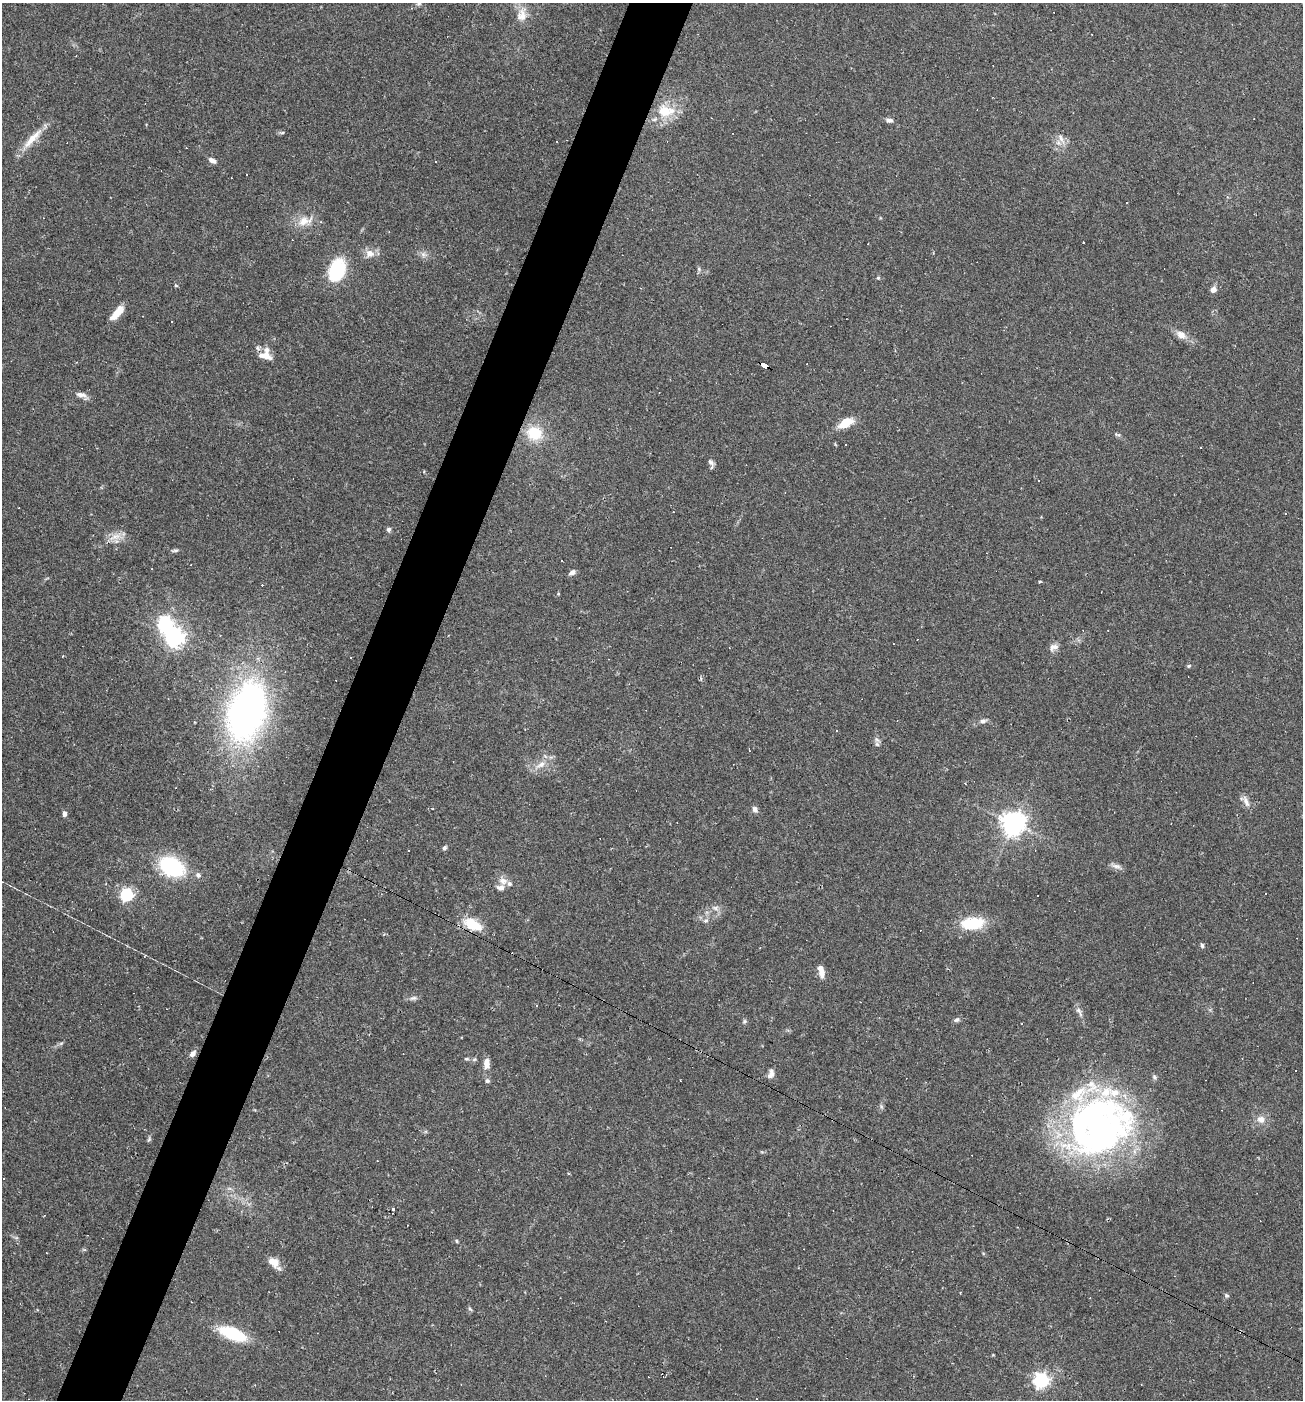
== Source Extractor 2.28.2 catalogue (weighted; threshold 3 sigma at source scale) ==
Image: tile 7 of 4 x 4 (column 3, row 2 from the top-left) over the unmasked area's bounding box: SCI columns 2737-4037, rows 2799-4196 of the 5606 x 5595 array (HDU 1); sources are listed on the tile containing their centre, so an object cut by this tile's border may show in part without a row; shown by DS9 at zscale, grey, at full resolution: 1 PNG px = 1 image px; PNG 1305 x 1402 px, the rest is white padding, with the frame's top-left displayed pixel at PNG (2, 3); no overlay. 5% of this frame is shown black and not used: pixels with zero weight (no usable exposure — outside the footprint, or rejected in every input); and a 3 px margin inside the footprint's outer edge (the drizzle kernel's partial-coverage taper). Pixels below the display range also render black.
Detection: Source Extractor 2.28.2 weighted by HDU 2 'WHT'; one run over the whole footprint, this tile lists its part. Background 0.109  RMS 0.0071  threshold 0.0318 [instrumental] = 3 sigma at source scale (4.5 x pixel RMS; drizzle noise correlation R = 1.50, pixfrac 1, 0.05/0.05 arcsec/px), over >= 5 px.
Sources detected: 133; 1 inside a brighter object's white glare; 30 cosmic-ray / hot-pixel residue — not listed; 12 inside a brighter listed object's ellipse — not listed separately; the other 90 listed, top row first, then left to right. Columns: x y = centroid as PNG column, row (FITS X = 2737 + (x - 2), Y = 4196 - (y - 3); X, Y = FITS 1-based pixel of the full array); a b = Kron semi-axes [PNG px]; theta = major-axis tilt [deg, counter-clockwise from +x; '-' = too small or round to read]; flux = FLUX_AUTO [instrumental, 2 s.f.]
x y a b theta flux
419 3 7 6 - 1.8
521 15 19 14 87 9.3
665 111 27 17 -4 20
889 120 9 5 -4 2.5
282 133 6 4 2 1
33 138 38 9 47 12
1061 138 17 6 -64 4.6
212 160 9 5 -32 3.2
246 175 2 2 - 0.7
305 221 24 12 15 11
1084 242 3 3 - 1.1
370 253 11 10 - 6.2
423 255 8 7 - 2.9
699 269 7 5 -50 1.4
337 270 24 16 69 39
878 278 5 4 - 0.88
176 286 6 3 -19 0.71
640 288 3 2 - 0.4
1213 289 8 7 - 3.7
117 313 19 7 48 10
171 321 3 3 - 1.3
1181 335 13 9 -33 6.1
266 356 18 8 -28 6.8
765 365 7 4 -27 68
82 395 17 7 -22 3.8
846 423 15 8 26 15
534 433 18 15 -24 23
1117 434 9 4 -12 1.4
846 445 2 2 - 0.63
1201 447 2 2 - 0.58
711 462 10 6 -45 2.1
1038 480 3 2 - 0.63
673 512 3 2 - 0.42
388 529 6 5 - 1.7
116 536 17 9 18 7.4
175 550 9 4 8 1.4
562 561 2 2 - 0.6
572 572 8 5 24 2.8
1040 582 4 3 - 0.74
558 594 4 4 - 0.72
175 638 7 7 - 370
1054 647 13 8 30 3.7
1189 666 6 4 22 0.99
247 712 44 26 73 370
983 721 10 5 10 2.3
877 740 10 5 -38 1.9
541 764 17 8 30 7.4
1246 801 16 7 -69 4.2
755 809 8 7 - 2.6
64 813 6 4 -85 2.4
1013 823 7 7 - 670
445 848 6 5 - 1.5
408 851 3 3 - 26
1116 866 17 5 -16 3.1
172 867 30 20 -25 49
503 881 12 9 -6 5
127 895 6 6 - 130
716 908 9 6 -15 2.7
706 920 7 5 17 1.6
972 923 22 11 3 33
472 924 24 12 -26 18
1202 945 6 4 -77 1.4
144 956 4 3 - 0.82
821 972 15 7 -78 6.2
413 998 11 5 9 2.3
1079 1011 16 6 -61 3.2
956 1020 9 6 28 1.8
744 1021 6 5 - 1.3
1022 1023 2 2 - 0.52
61 1043 7 4 19 1.2
192 1054 9 6 43 3
466 1059 7 5 -3 1.2
486 1064 14 8 83 5.5
1296 1070 3 3 - 2.1
771 1074 11 7 73 3.4
1154 1077 8 5 -54 1.4
487 1080 7 5 -56 1.6
680 1081 2 2 - 0.51
881 1106 7 4 -72 1.2
1261 1119 11 10 - 5.4
1099 1126 73 61 32 320
149 1139 8 4 55 1.2
393 1209 3 2 - 2.1
456 1241 5 4 - 0.9
274 1262 15 11 -34 7.3
960 1293 3 3 - 0.52
1226 1295 7 5 -36 1.3
470 1309 7 4 -53 1.1
232 1334 26 11 -21 40
1041 1380 6 6 - 210
Overlapping masked pixels (flux is a lower limit): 2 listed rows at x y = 765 365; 472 924
Isophote crosses this tile's border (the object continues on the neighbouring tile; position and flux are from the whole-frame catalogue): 1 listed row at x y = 419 3